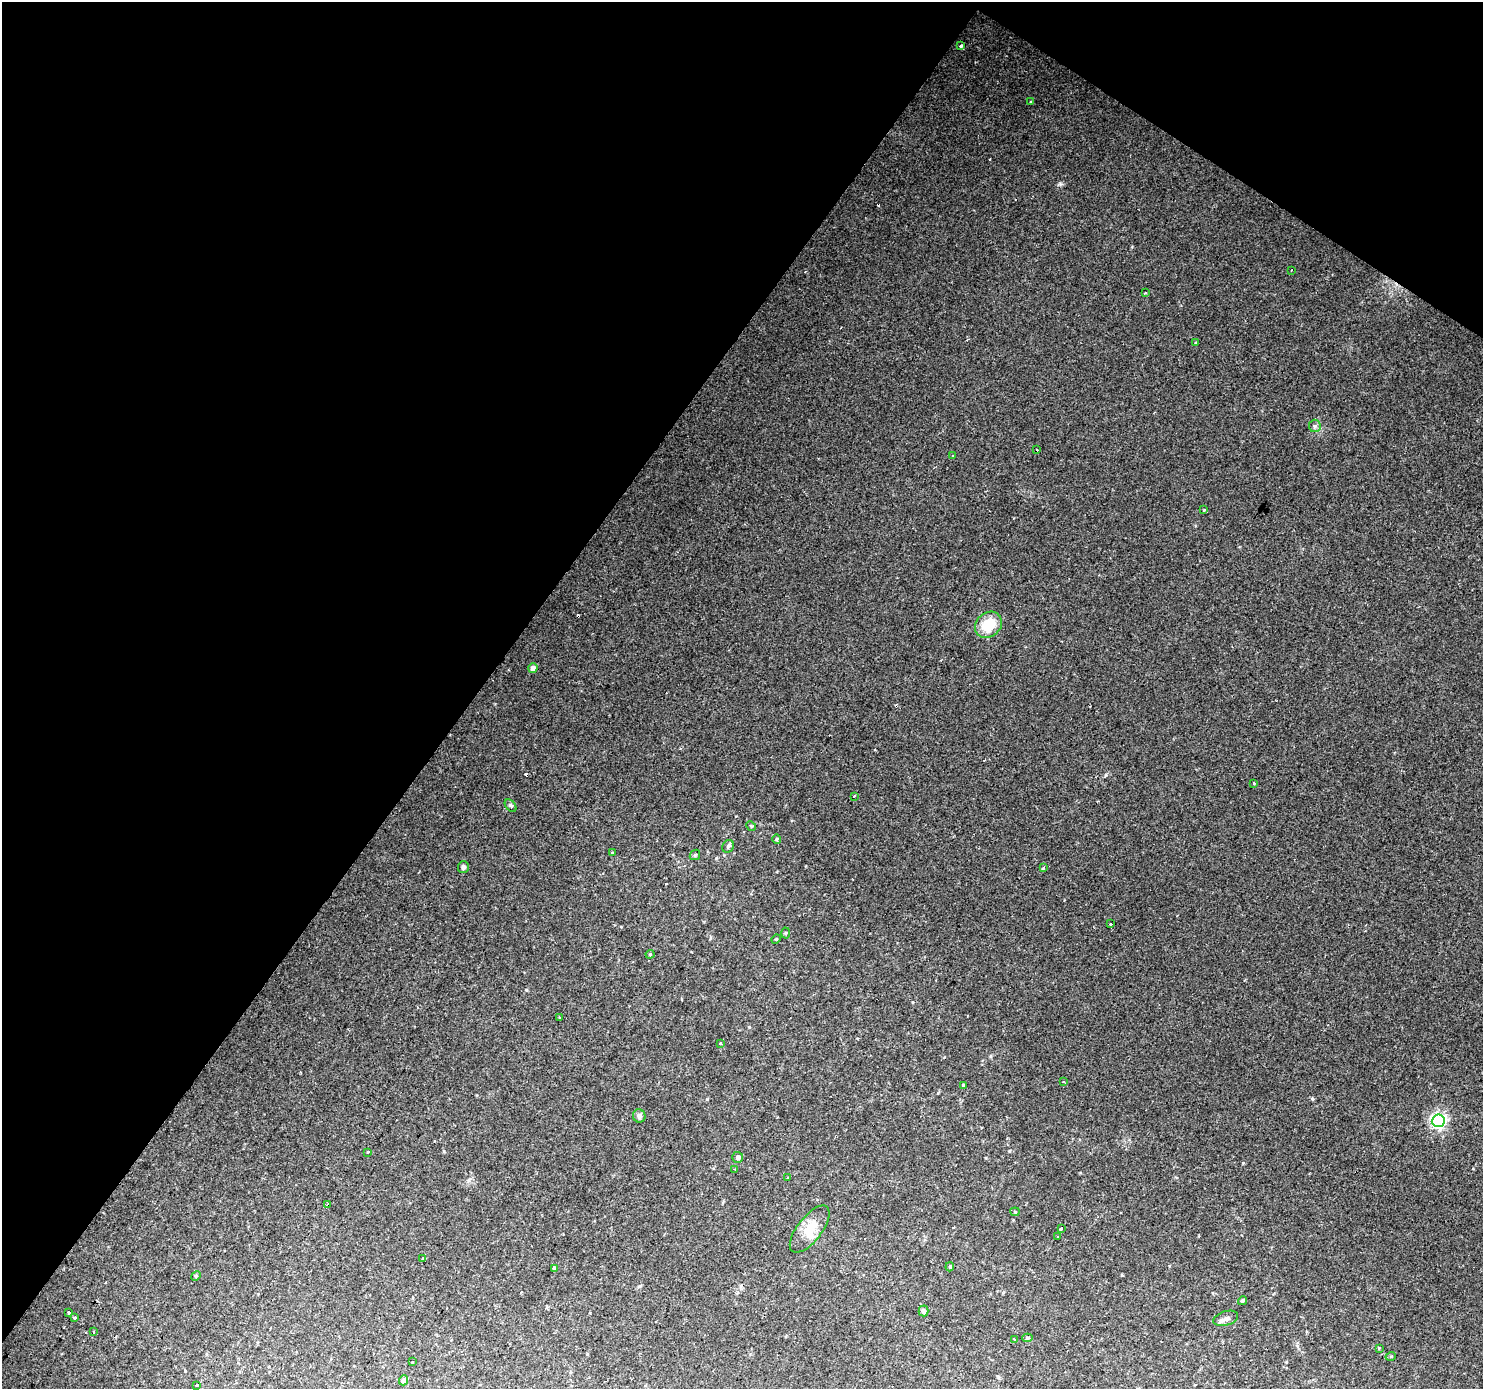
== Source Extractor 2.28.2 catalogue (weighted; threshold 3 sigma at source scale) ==
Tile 2 of 4 x 4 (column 2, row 1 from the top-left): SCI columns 1486-2966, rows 4413-5799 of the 5927 x 5983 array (HDU 1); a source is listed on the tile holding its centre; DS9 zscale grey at full resolution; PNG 1485 x 1391 px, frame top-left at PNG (2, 2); each listed source drawn as its Kron ellipse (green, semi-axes under 4 px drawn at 4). Shown black and unused: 36% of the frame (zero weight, under 2 of 3 exposures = <1% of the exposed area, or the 3 px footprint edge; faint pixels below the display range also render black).
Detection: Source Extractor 2.28.2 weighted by HDU 2 'WHT'; one run over the whole footprint, this tile lists its part. Background 0.0516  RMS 0.0052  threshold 0.0234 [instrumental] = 3 sigma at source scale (4.5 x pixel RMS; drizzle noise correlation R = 1.50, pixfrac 1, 0.0396/0.0396 arcsec/px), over >= 5 px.
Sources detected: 68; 11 cosmic-ray / hot-pixel residue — neither listed nor drawn; the other 57 listed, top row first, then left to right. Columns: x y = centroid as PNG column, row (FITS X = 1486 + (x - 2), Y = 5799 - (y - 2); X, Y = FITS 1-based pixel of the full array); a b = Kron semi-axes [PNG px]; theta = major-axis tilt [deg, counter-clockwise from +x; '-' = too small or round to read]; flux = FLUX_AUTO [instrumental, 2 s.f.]
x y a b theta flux
961 46 3 3 - 3.7
1030 102 3 2 - 0.57
1291 270 2 2 - 0.54
1145 293 3 3 - 1.3
1196 343 3 3 - 1.4
1315 426 6 6 - 1.1
1037 450 3 3 - 0.99
953 456 3 3 - 1
1204 510 4 3 - 0.53
988 625 14 12 42 15
533 668 4 4 - 2.7
1254 783 3 3 - 1.5
854 796 3 3 - 0.64
511 806 7 4 -51 1.2
751 826 5 4 - 0.59
777 839 5 4 - 0.68
728 846 6 5 - 1.1
612 853 4 3 - 0.49
695 855 6 4 45 0.73
463 867 6 5 - 1.4
1043 868 3 3 - 2.1
1111 924 3 3 - 3.2
785 933 5 3 - 0.55
776 939 5 4 - 0.59
650 954 4 4 - 0.56
560 1017 3 3 - 1.1
720 1043 3 3 - 0.86
1063 1082 3 3 - 0.96
963 1085 3 3 - 0.59
639 1116 7 6 - 1.4
1438 1121 6 6 - 150
368 1152 3 3 - 1.9
738 1157 5 5 - 1.3
735 1169 2 2 - 0.31
788 1178 3 2 - 0.9
328 1205 3 3 - 1.7
1015 1212 4 4 - 0.55
1061 1228 3 3 - 2.3
810 1229 28 12 52 10
1058 1236 3 2 - 0.51
422 1258 3 3 - 1.9
950 1267 4 3 - 0.6
554 1268 4 3 - 1.6
196 1276 5 4 - 0.84
1242 1301 4 3 - 4.4
924 1311 5 5 - 1.5
69 1313 3 3 - 2.4
75 1318 3 3 - 1.5
1226 1318 13 7 17 2.2
94 1332 4 2 - 0.43
1027 1338 5 4 - 0.78
1014 1339 3 2 - 0.55
1379 1348 4 4 - 0.37
1391 1356 5 3 - 0.56
413 1362 3 3 - 1.4
403 1380 5 4 - 2.2
197 1385 3 3 - 3
Overlapping masked pixels (flux is a lower limit): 1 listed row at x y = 328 1205
Unlisted compact peaks at least as high as the median listed source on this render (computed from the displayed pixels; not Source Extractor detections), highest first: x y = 1060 184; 1312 1099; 1243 1163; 1106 775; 526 990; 707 1099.